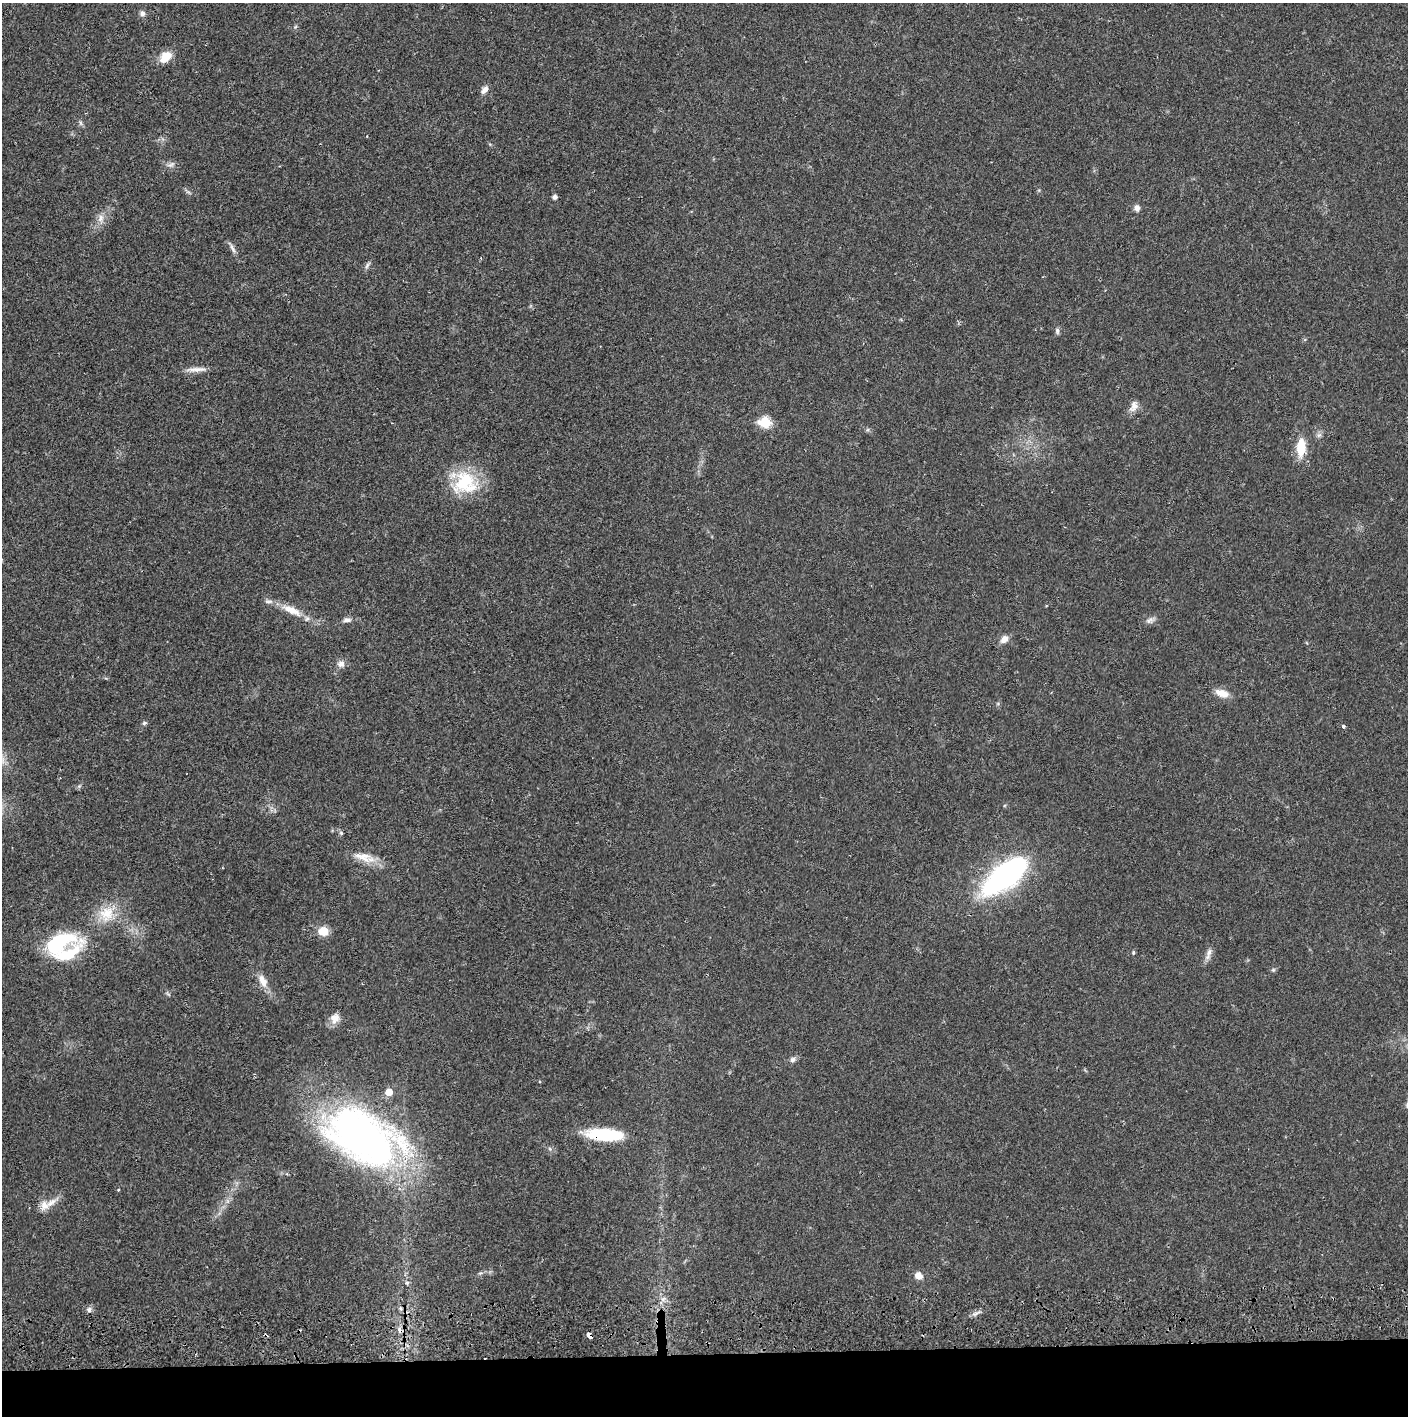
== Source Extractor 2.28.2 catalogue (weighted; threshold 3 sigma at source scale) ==
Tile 8 of 3 x 3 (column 2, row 3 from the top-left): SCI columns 1410-2815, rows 57-1470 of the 4229 x 4357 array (HDU 1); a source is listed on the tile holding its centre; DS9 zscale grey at full resolution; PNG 1410 x 1418 px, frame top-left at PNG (2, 3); no overlay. Shown black and unused: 4% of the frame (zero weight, under 2 of 3 exposures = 3% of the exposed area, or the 3 px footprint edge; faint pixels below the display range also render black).
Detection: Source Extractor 2.28.2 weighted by HDU 2 'WHT'; one run over the whole footprint, this tile lists its part. Background 0.0212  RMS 0.0035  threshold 0.0156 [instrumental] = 3 sigma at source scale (4.5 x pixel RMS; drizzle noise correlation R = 1.50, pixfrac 1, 0.05/0.05 arcsec/px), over >= 5 px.
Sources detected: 53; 2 cosmic-ray / hot-pixel residue — not listed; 3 inside a brighter listed object's ellipse — not listed separately; the other 48 listed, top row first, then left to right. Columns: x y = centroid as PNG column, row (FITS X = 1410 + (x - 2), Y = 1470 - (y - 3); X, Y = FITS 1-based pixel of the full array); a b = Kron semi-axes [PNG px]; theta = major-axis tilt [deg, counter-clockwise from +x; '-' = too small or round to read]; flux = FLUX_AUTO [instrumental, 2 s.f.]
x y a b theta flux
142 14 7 7 - 1.2
165 57 16 11 43 5
485 90 11 7 52 1.7
81 123 7 4 -88 0.65
555 197 4 4 - 1.3
1137 208 9 7 -88 1.4
101 218 13 8 74 2.4
232 248 15 5 -64 1.4
367 265 11 4 57 0.89
1057 331 9 5 -84 0.87
196 369 31 6 3 2.8
1134 406 15 9 70 2.4
765 423 7 6 - 21
1319 435 7 6 - 0.98
1301 448 23 11 86 7.5
465 483 32 30 4 18
291 610 30 10 -26 6.3
347 620 11 6 5 1.3
1150 620 13 5 20 1.3
1004 639 11 8 47 2.3
341 664 9 8 - 1.8
1222 693 18 9 -19 3.6
144 723 7 5 16 0.63
1343 726 4 4 - 0.72
79 786 5 5 - 0.56
341 833 7 4 -46 0.58
364 857 33 11 -16 5.8
1005 876 51 20 38 80
107 914 24 20 58 9.4
323 931 11 9 -4 4.8
57 944 40 20 27 26
1133 953 4 4 - 0.51
1208 954 18 6 73 1.9
1273 970 6 4 43 0.51
263 981 18 9 -65 3.6
335 1018 14 11 68 3
793 1060 8 7 - 1.2
389 1092 7 7 - 3.4
605 1135 40 12 -4 19
363 1137 89 51 -28 150
550 1149 6 4 -72 0.5
118 1190 3 3 - 0.38
51 1203 19 8 37 3.3
919 1276 9 8 - 2.6
407 1283 6 5 - 0.64
89 1309 8 7 - 1
976 1314 10 3 21 0.96
589 1335 5 4 - 8.3
Overlapping masked pixels (flux is a lower limit): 2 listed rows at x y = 605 1135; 589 1335